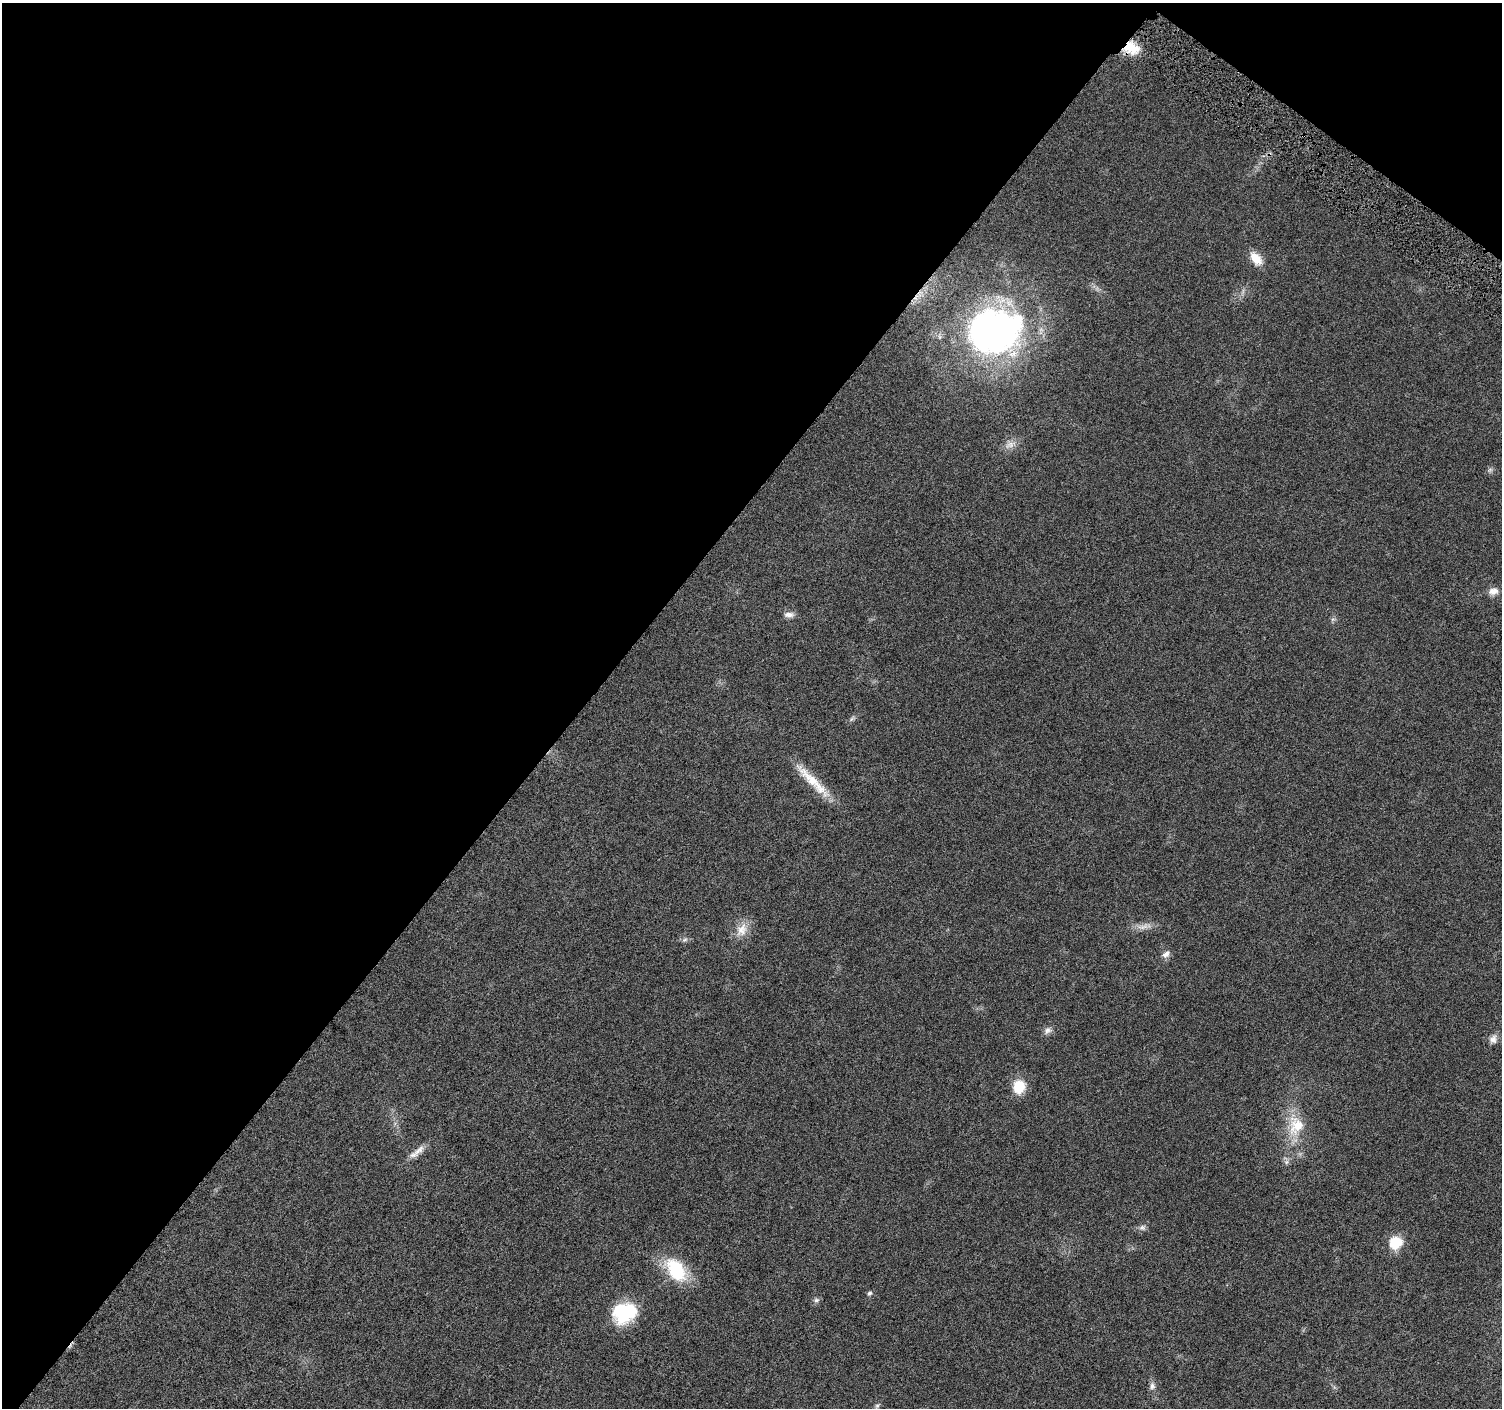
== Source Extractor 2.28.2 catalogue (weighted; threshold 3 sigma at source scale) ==
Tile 2 of 4 x 4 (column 2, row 1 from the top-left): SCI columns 1511-3010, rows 4472-5877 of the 6015 x 6062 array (HDU 1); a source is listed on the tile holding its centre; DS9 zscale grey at full resolution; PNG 1504 x 1410 px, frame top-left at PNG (2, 3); no overlay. Shown black and unused: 41% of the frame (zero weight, under 4 of 8 exposures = <1% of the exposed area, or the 3 px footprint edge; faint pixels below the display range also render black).
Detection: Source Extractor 2.28.2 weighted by HDU 2 'WHT'; one run over the whole footprint, this tile lists its part. Background 0.0257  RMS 0.0024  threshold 0.00983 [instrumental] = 3 sigma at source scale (4.09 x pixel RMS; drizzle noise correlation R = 1.36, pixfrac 0.8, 0.0396/0.0396 arcsec/px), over >= 5 px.
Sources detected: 26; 1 cosmic-ray / hot-pixel residue — not listed; the other 25 listed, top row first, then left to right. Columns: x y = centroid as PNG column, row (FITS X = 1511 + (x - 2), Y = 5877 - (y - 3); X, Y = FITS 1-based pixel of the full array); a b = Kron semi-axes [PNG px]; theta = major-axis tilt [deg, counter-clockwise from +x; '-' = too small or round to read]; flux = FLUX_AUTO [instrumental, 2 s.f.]
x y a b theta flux
1131 48 19 13 -25 4.9
1256 258 18 11 -51 3.2
993 330 60 47 6 82
1010 445 18 8 25 1.6
1490 470 7 4 19 0.41
1493 591 13 9 10 1.5
789 615 14 7 -1 1.1
813 781 61 10 -45 6.3
1143 927 19 7 13 1.7
742 930 19 13 67 3
685 940 8 5 19 0.51
1166 954 11 8 34 1.1
1047 1030 10 8 50 0.96
1493 1039 11 9 83 1.2
1019 1087 14 12 84 5.6
1296 1125 28 22 76 7.3
419 1150 22 8 41 1.9
1142 1228 9 8 - 0.78
1395 1243 15 14 - 5.1
676 1270 27 17 -56 12
869 1293 6 5 - 0.49
816 1300 7 6 - 0.55
624 1313 27 21 20 13
1152 1386 9 8 - 0.85
877 1406 7 5 44 0.46
Overlapping masked pixels (flux is a lower limit): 1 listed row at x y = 1131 48